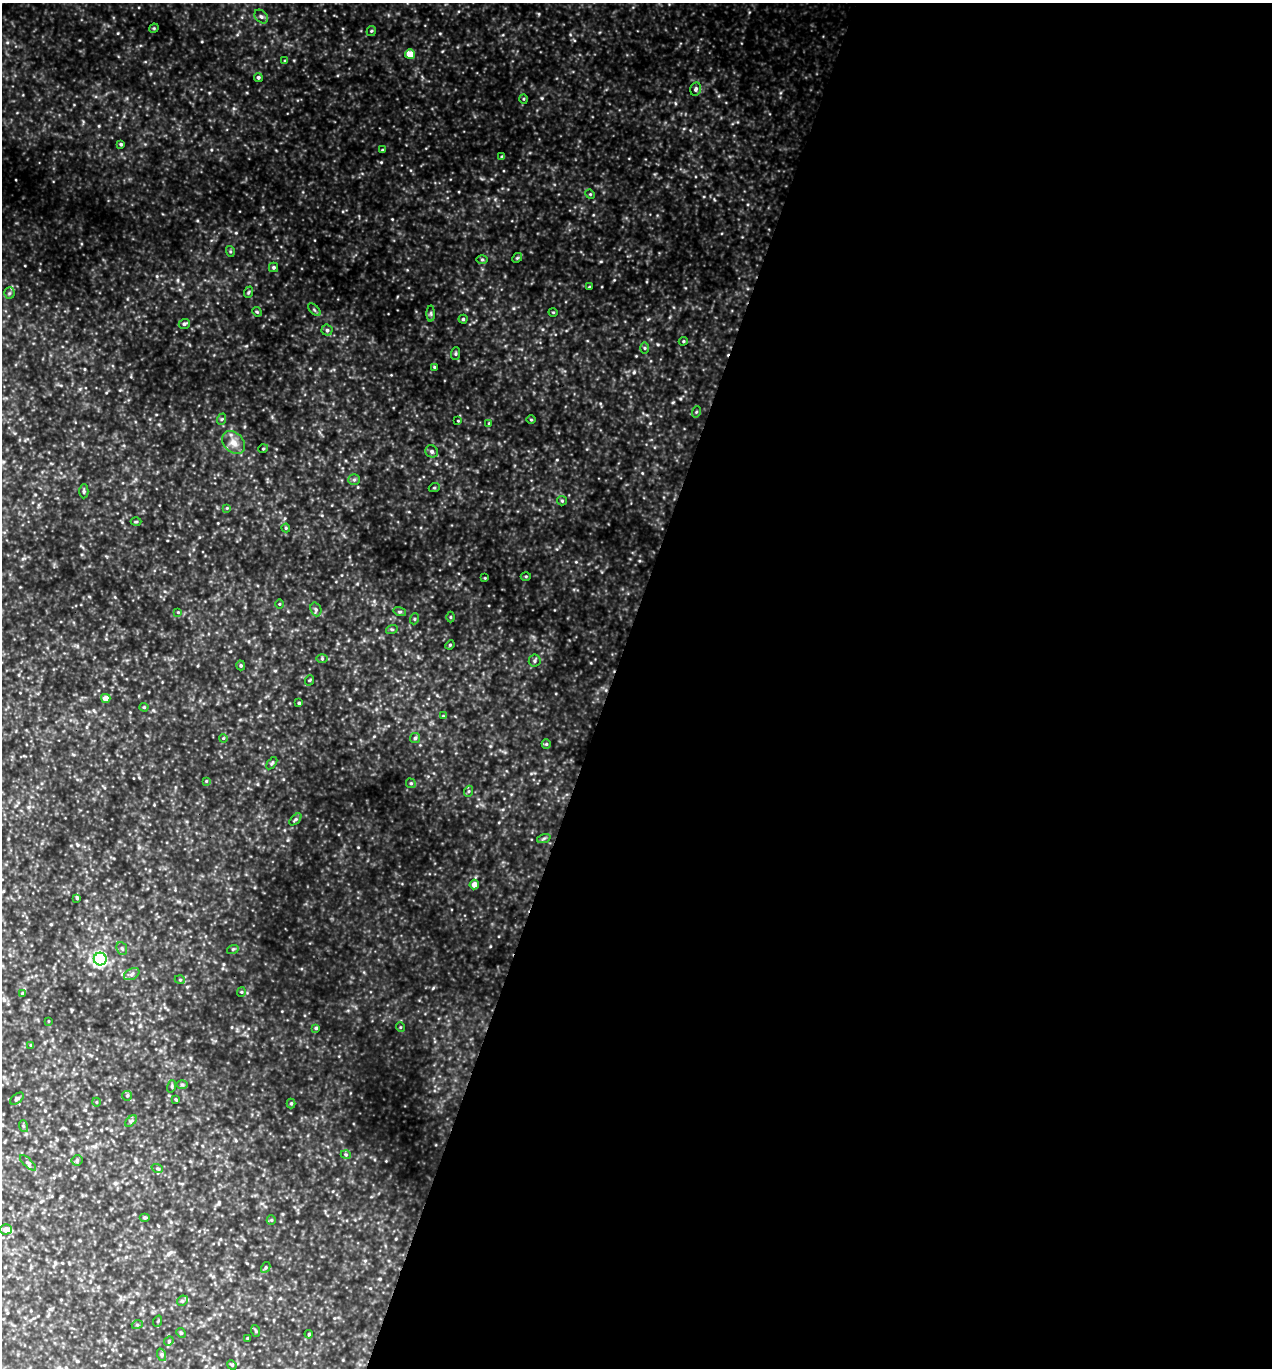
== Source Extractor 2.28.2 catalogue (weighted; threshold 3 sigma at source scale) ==
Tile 12 of 4 x 4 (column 4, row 3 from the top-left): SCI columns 4103-5372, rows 1392-2757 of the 5508 x 5494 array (HDU 1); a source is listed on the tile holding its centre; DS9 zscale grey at full resolution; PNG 1274 x 1370 px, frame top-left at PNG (2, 3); each listed source drawn as its Kron ellipse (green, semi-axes under 4 px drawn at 4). Shown black and unused: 52% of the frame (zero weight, under 3 of 5 exposures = <1% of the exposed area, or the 3 px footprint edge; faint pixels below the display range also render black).
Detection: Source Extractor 2.28.2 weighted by HDU 2 'WHT'; one run over the whole footprint, this tile lists its part. Background 0.736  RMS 0.12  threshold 0.525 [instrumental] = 3 sigma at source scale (4.5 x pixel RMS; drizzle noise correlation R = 1.50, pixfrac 1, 0.05/0.05 arcsec/px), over >= 5 px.
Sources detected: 113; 1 inside a brighter listed object's ellipse — not listed separately; the other 112 listed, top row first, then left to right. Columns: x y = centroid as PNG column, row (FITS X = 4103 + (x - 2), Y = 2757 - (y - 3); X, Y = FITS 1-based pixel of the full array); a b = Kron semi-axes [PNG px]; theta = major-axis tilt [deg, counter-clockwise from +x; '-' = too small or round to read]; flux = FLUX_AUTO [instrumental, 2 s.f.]
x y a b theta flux
261 17 8 5 -48 31
154 28 5 4 - 12
371 31 5 4 - 14
410 54 5 4 - 180
285 61 4 4 - 12
258 77 4 4 - 23
696 89 7 5 77 26
524 99 5 3 - 9.8
121 144 4 4 - 17
382 150 4 3 - 14
502 157 4 3 - 19
590 194 5 4 - 13
230 251 5 3 - 14
517 258 5 4 - 14
482 259 6 4 0 15
274 267 4 4 - 21
589 287 4 3 - 12
249 292 6 3 70 14
9 293 5 5 - 18
314 310 8 3 -45 15
257 312 5 4 - 12
553 312 4 3 - 9.9
431 313 8 4 90 20
463 319 4 4 - 15
184 324 5 5 - 20
327 330 5 5 - 22
683 341 4 4 - 13
645 348 5 4 - 15
455 354 6 4 84 17
435 367 4 3 - 13
696 412 6 3 71 12
222 419 6 3 70 14
531 420 5 3 - 11
458 421 4 2 - 7.9
489 423 4 4 - 12
234 443 13 9 -44 97
263 449 5 3 - 9.7
432 451 6 6 - 32
354 480 6 5 - 22
434 488 5 3 - 12
84 491 7 4 88 21
562 501 5 4 - 14
227 508 4 4 - 11
136 522 5 3 - 11
286 528 4 4 - 12
526 576 5 3 - 12
485 578 3 3 - 8.4
279 604 5 3 - 9.2
316 609 7 5 -70 25
178 612 4 4 - 10
400 612 6 4 -18 16
450 617 5 3 - 10
414 619 5 3 - 12
392 629 6 4 17 13
450 645 5 4 - 13
322 659 5 4 - 13
535 661 6 6 - 23
241 665 5 4 - 17
310 680 5 3 - 12
106 698 5 4 - 110
299 703 3 3 - 14
144 707 4 4 - 12
443 716 4 4 - 10
223 738 4 3 - 9.9
415 738 5 5 - 23
546 744 5 4 - 14
272 763 7 3 53 16
206 781 4 4 - 9.8
411 783 5 4 - 17
469 791 5 3 - 14
295 819 7 4 44 20
544 838 7 4 19 18
474 885 5 4 - 80
77 898 3 3 - 14
122 948 7 5 -66 21
233 949 6 3 18 14
100 959 6 6 - 1800
132 974 8 5 29 34
180 980 5 3 - 11
241 992 5 4 - 12
22 993 4 4 - 9.1
49 1021 4 2 - 7.1
400 1027 5 3 - 10
316 1028 4 4 - 15
31 1045 4 3 - 10
182 1085 6 4 0 16
172 1086 6 4 73 16
127 1096 5 5 - 15
17 1099 8 4 36 22
176 1099 3 3 - 12
96 1102 4 3 - 8.4
291 1103 5 4 - 14
131 1121 7 4 44 19
23 1126 6 4 -71 15
346 1155 5 3 - 12
77 1160 5 5 - 18
28 1163 10 4 -44 24
157 1168 6 3 -19 14
145 1218 5 3 - 13
271 1220 5 4 - 15
6 1229 5 5 - 83
266 1267 6 3 59 14
182 1301 6 4 44 18
158 1321 6 3 71 13
137 1325 5 3 - 12
256 1331 6 3 -71 13
181 1333 5 4 - 12
309 1334 4 3 - 11
248 1338 3 2 - 12
169 1341 5 4 - 12
162 1355 6 4 -71 20
232 1365 5 4 - 12
Unlisted compact peaks at least as high as the median listed source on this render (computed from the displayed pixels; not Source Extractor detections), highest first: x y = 634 372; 673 402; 386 1161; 236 233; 541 98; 178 280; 157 276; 433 988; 99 126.